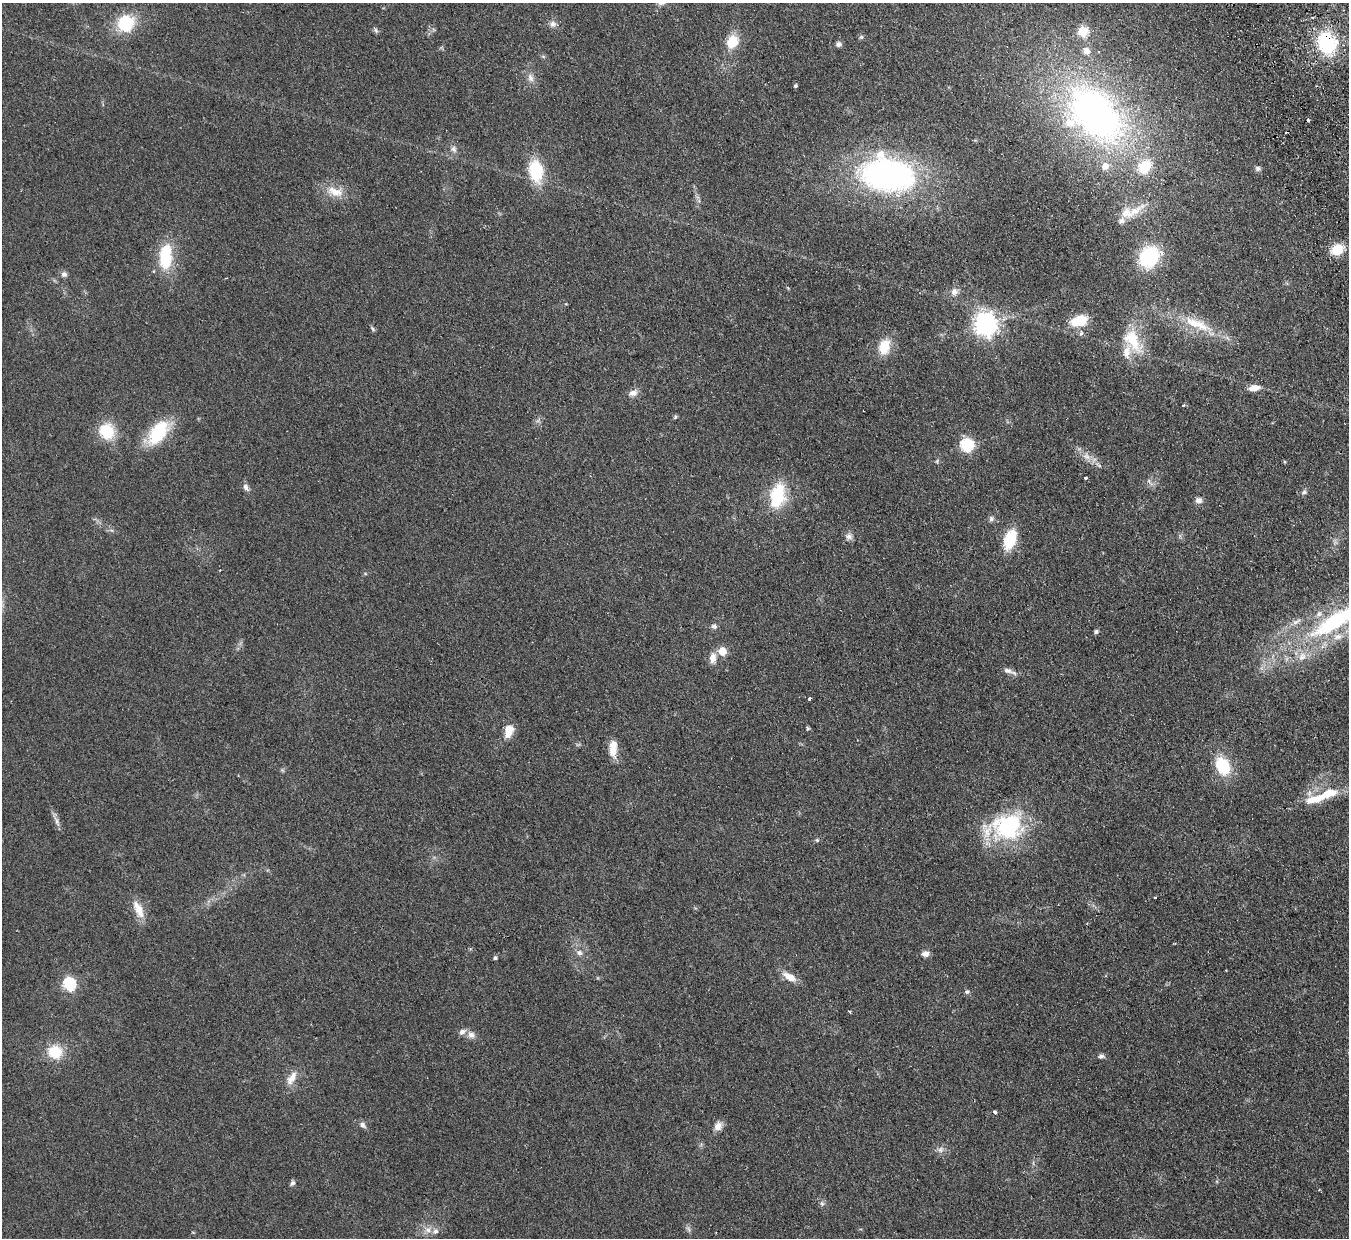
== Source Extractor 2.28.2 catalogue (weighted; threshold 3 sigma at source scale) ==
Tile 10 of 4 x 4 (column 2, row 3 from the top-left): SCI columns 1402-2748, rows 1535-2770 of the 5497 x 5414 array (HDU 1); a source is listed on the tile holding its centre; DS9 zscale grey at full resolution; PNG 1351 x 1240 px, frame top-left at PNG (2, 3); no overlay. Shown black and unused: <1% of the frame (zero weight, under 2 of 3 exposures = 3% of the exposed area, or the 3 px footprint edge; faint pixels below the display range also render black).
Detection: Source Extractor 2.28.2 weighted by HDU 2 'WHT'; one run over the whole footprint, this tile lists its part. Background 0.0736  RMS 0.0095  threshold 0.0427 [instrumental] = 3 sigma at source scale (4.5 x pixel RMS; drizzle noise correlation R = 1.50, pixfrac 1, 0.05/0.05 arcsec/px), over >= 5 px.
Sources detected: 99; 1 too faint to see at this stretch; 1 cosmic-ray / hot-pixel residue — not listed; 13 inside a brighter listed object's ellipse — not listed separately; the other 84 listed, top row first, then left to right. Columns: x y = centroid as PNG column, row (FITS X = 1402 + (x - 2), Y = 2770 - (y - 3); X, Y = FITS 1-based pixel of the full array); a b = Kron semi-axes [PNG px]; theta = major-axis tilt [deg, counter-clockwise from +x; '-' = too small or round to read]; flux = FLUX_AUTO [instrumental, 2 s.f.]
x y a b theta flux
126 23 14 13 - 50
553 24 9 8 - 4.2
376 30 8 5 -70 1.8
1083 31 6 5 - 50
861 37 6 5 - 1.5
732 41 15 13 60 19
1327 43 21 15 -70 71
838 44 6 6 - 3.1
530 78 13 8 -69 5.5
795 86 4 3 - 1.7
1095 114 89 56 -46 390
1308 120 3 3 - 6
454 149 9 7 -63 3.5
1258 168 7 6 - 2.6
536 171 21 13 -82 44
887 174 49 30 -9 310
335 192 25 13 -17 16
1135 211 33 10 32 17
1337 249 12 9 28 22
166 256 32 16 86 40
1149 257 20 16 52 68
64 274 8 7 - 3.1
954 292 11 9 45 5.5
1079 321 15 9 14 30
985 324 8 7 - 720
1197 324 45 13 -22 33
372 329 8 4 -49 1.6
1081 334 6 4 61 1.9
1132 340 38 19 -58 33
884 347 16 12 76 21
1254 388 14 7 6 8.1
633 393 12 8 15 5.5
1183 405 4 3 - 1
675 417 6 5 - 1.4
107 431 16 15 - 33
158 433 29 15 52 51
967 445 6 6 - 120
1086 456 12 8 -31 6.6
937 462 6 4 -80 1.4
1085 478 3 3 - 4.9
1150 482 12 4 -52 2.6
246 487 11 7 -65 3.6
1304 492 8 6 17 2.4
777 496 28 16 78 48
1198 500 8 7 - 4
991 519 7 7 - 2.6
849 536 10 9 - 4.2
1010 539 20 11 72 34
1335 621 72 20 32 140
1296 622 14 6 27 5
714 626 7 6 - 2.9
1096 632 5 4 - 2.4
722 651 5 5 - 26
713 658 15 9 88 7.2
1009 671 19 6 -21 5
809 698 3 3 - 3.5
808 728 6 5 - 1.2
509 731 15 10 75 13
613 748 21 9 87 12
1223 766 19 14 -66 37
1327 794 23 10 21 24
56 820 14 5 -72 4.3
1006 827 46 31 15 95
817 840 5 5 - 1.3
1155 897 3 2 - 1
138 909 25 10 -64 14
579 953 9 7 -29 4.1
925 954 9 7 5 4.5
495 958 4 4 - 2
1226 970 2 2 - 0.82
790 977 19 8 -32 11
69 984 6 6 - 120
967 992 7 6 - 2
471 1035 12 9 -39 5.6
55 1052 15 14 - 25
1101 1056 8 7 - 2.6
292 1078 23 9 60 10
995 1112 4 3 - 2.9
363 1125 9 7 -53 3.3
718 1126 12 9 51 6.7
940 1149 10 8 38 4
292 1183 8 5 48 2.2
822 1204 7 6 - 2.1
428 1230 9 9 - 5.6
Overlapping masked pixels (flux is a lower limit): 1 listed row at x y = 1327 43
Isophote crosses this tile's border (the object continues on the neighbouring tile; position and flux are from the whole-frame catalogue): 1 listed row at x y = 1335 621